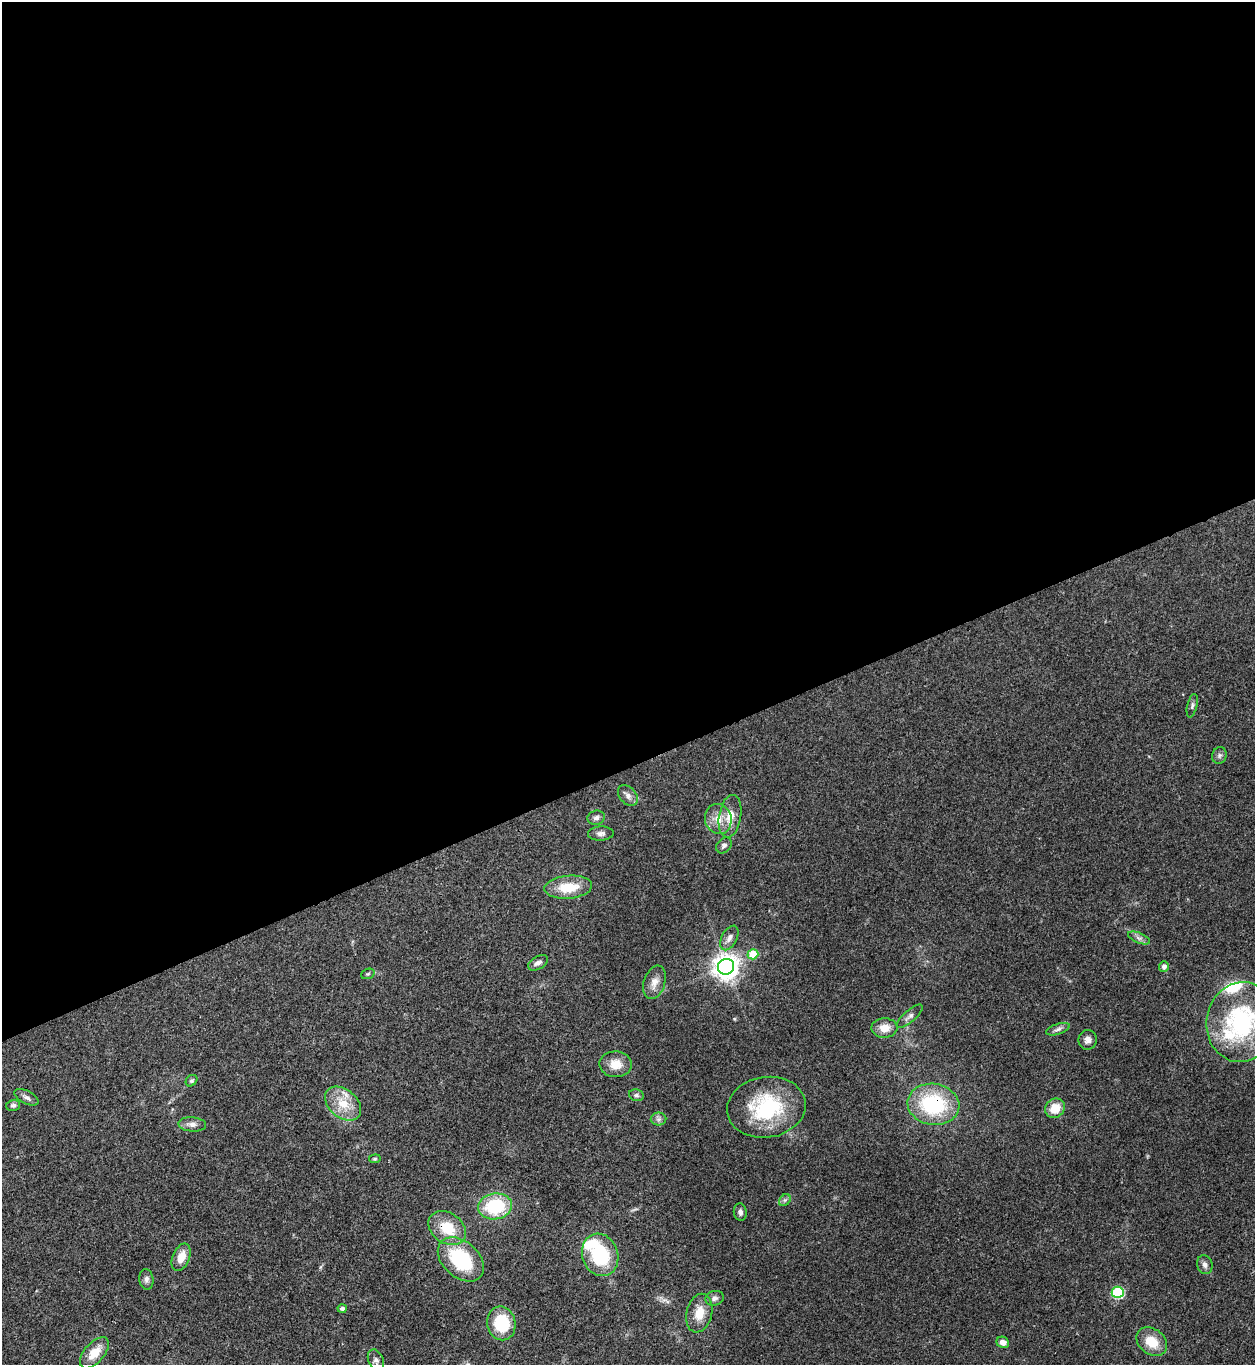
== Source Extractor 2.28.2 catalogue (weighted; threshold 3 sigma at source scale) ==
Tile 2 of 4 x 4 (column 2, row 1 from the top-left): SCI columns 1532-2784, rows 4091-5453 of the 5443 x 5458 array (HDU 1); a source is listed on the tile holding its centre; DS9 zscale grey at full resolution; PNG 1257 x 1367 px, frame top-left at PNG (2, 2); each listed source drawn as its Kron ellipse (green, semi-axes under 4 px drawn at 4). Shown black and unused: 56% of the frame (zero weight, under 3 of 4 exposures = <1% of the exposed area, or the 3 px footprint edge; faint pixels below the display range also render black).
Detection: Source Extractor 2.28.2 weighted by HDU 2 'WHT'; one run over the whole footprint, this tile lists its part. Background 0.062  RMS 0.0052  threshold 0.0232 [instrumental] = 3 sigma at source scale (4.5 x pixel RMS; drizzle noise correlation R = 1.50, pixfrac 1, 0.05/0.05 arcsec/px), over >= 5 px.
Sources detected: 56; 1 inside a brighter object's white glare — neither listed nor drawn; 3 inside a brighter listed object's ellipse — not listed separately; the other 52 listed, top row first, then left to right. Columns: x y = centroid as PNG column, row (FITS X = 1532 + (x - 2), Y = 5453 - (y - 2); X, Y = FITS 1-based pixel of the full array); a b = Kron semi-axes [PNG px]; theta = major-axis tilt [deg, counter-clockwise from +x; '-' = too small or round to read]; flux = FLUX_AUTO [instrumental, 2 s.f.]
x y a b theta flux
1192 706 12 5 77 1.5
1219 755 8 7 - 1.5
628 795 12 8 -49 2.5
730 816 21 11 81 8.1
596 818 9 7 15 1.8
718 819 15 13 -71 6.9
601 833 13 7 2 2.2
724 845 9 6 48 1.8
568 887 24 11 5 14
729 938 13 7 62 3
1139 938 11 5 -23 1.9
753 954 5 5 - 13
538 963 11 6 28 2.2
1164 966 5 5 - 2
726 967 8 8 - 510
368 974 7 5 20 0.77
654 982 17 10 72 4.6
910 1016 16 6 41 2.1
1241 1022 40 35 79 69
884 1028 13 10 2 5.9
1058 1029 12 5 18 1.8
1088 1040 10 9 - 2.6
616 1064 16 13 -2 7.2
191 1081 6 5 - 0.94
636 1095 7 5 -14 1.1
26 1097 13 6 -27 2.1
343 1104 20 14 -40 11
933 1104 26 20 -9 45
13 1105 7 5 14 1.2
766 1107 39 30 9 43
1055 1108 10 9 - 8.8
659 1119 8 6 1 1.6
192 1124 14 7 -3 2.8
375 1159 6 4 7 0.62
785 1200 7 5 45 1.1
495 1206 17 13 9 29
740 1212 8 6 -83 1.8
447 1228 20 15 -35 14
600 1255 21 18 -71 30
181 1257 14 8 68 6.8
461 1259 26 18 -41 33
1205 1265 9 7 -72 1.9
146 1279 10 7 -85 1.8
1118 1292 6 6 - 46
714 1298 9 7 16 2
342 1308 4 4 - 1.6
699 1313 19 13 76 8.1
501 1323 17 14 -79 24
1003 1342 6 5 - 3.2
1152 1342 17 12 -38 10
94 1353 19 10 49 8.7
376 1360 11 7 -67 2.2
Overlapping masked pixels (flux is a lower limit): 2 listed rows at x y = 933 1104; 447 1228
Isophote crosses this tile's border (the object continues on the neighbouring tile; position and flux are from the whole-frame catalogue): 1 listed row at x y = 1241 1022